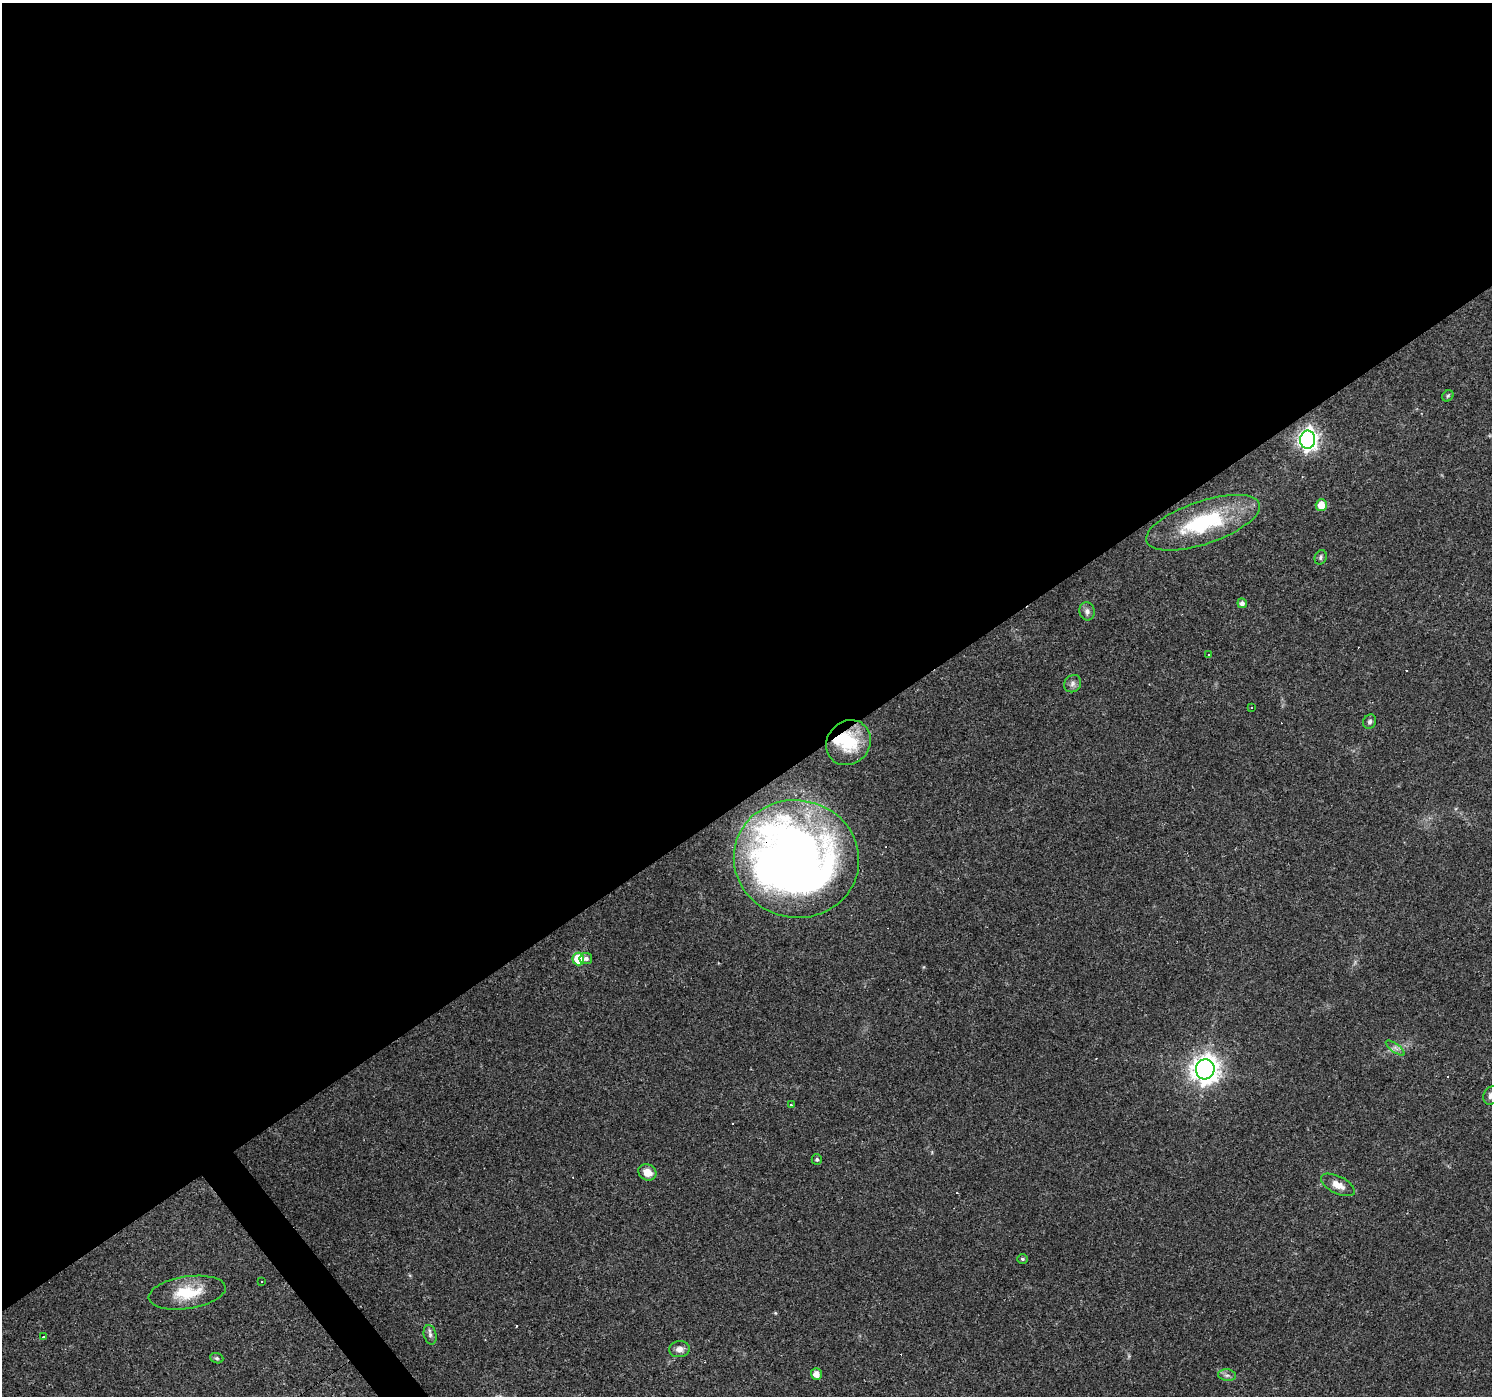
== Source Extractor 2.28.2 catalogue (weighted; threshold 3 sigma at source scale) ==
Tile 2 of 4 x 4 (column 2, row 1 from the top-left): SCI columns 1491-2980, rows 4314-5707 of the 5961 x 5898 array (HDU 1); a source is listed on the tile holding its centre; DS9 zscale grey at full resolution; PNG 1494 x 1398 px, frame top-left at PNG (2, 3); each listed source drawn as its Kron ellipse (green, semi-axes under 4 px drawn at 4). Shown black and unused: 58% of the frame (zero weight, under 3 of 4 exposures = <1% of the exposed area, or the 3 px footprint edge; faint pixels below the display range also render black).
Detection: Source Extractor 2.28.2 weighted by HDU 2 'WHT'; one run over the whole footprint, this tile lists its part. Background 0.0723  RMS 0.0043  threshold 0.0195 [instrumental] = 3 sigma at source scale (4.5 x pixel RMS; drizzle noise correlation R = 1.50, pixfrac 1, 0.0396/0.0396 arcsec/px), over >= 5 px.
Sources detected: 46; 3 inside a brighter object's white glare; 12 cosmic-ray / hot-pixel residue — neither listed nor drawn; the other 31 listed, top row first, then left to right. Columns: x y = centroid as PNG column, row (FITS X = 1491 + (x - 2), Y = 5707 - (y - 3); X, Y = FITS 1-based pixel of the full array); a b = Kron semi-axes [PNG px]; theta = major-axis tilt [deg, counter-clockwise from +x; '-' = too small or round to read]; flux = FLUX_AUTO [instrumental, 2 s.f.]
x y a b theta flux
1448 396 6 5 - 0.68
1308 440 9 7 87 200
1321 505 6 5 - 5.9
1203 523 60 21 18 40
1321 557 7 5 69 1
1242 603 5 4 - 1.7
1087 611 9 7 -79 1.9
1209 654 3 3 - 0.82
1073 684 9 8 - 1.7
1251 708 3 2 - 0.44
1370 722 7 6 - 1.2
848 743 23 21 46 19
796 859 63 59 -9 320
578 959 6 6 - 13
586 959 6 5 - 1.4
1395 1048 11 4 -36 1.4
1205 1069 10 9 - 450
1491 1095 9 7 68 1.8
791 1105 3 3 - 1
817 1160 5 5 - 0.94
647 1172 9 8 - 4.8
1338 1185 18 8 -26 4.3
1023 1259 5 4 - 0.7
261 1281 3 3 - 0.47
187 1293 39 16 8 15
430 1335 10 6 -76 1.4
43 1336 3 3 - 0.57
679 1349 10 8 6 2.7
217 1358 7 5 -20 0.75
816 1374 5 5 - 3.3
1227 1375 9 5 -7 1.4
Overlapping masked pixels (flux is a lower limit): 1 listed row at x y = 796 859
Isophote crosses this tile's border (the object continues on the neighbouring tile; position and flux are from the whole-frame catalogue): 1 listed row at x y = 1491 1095